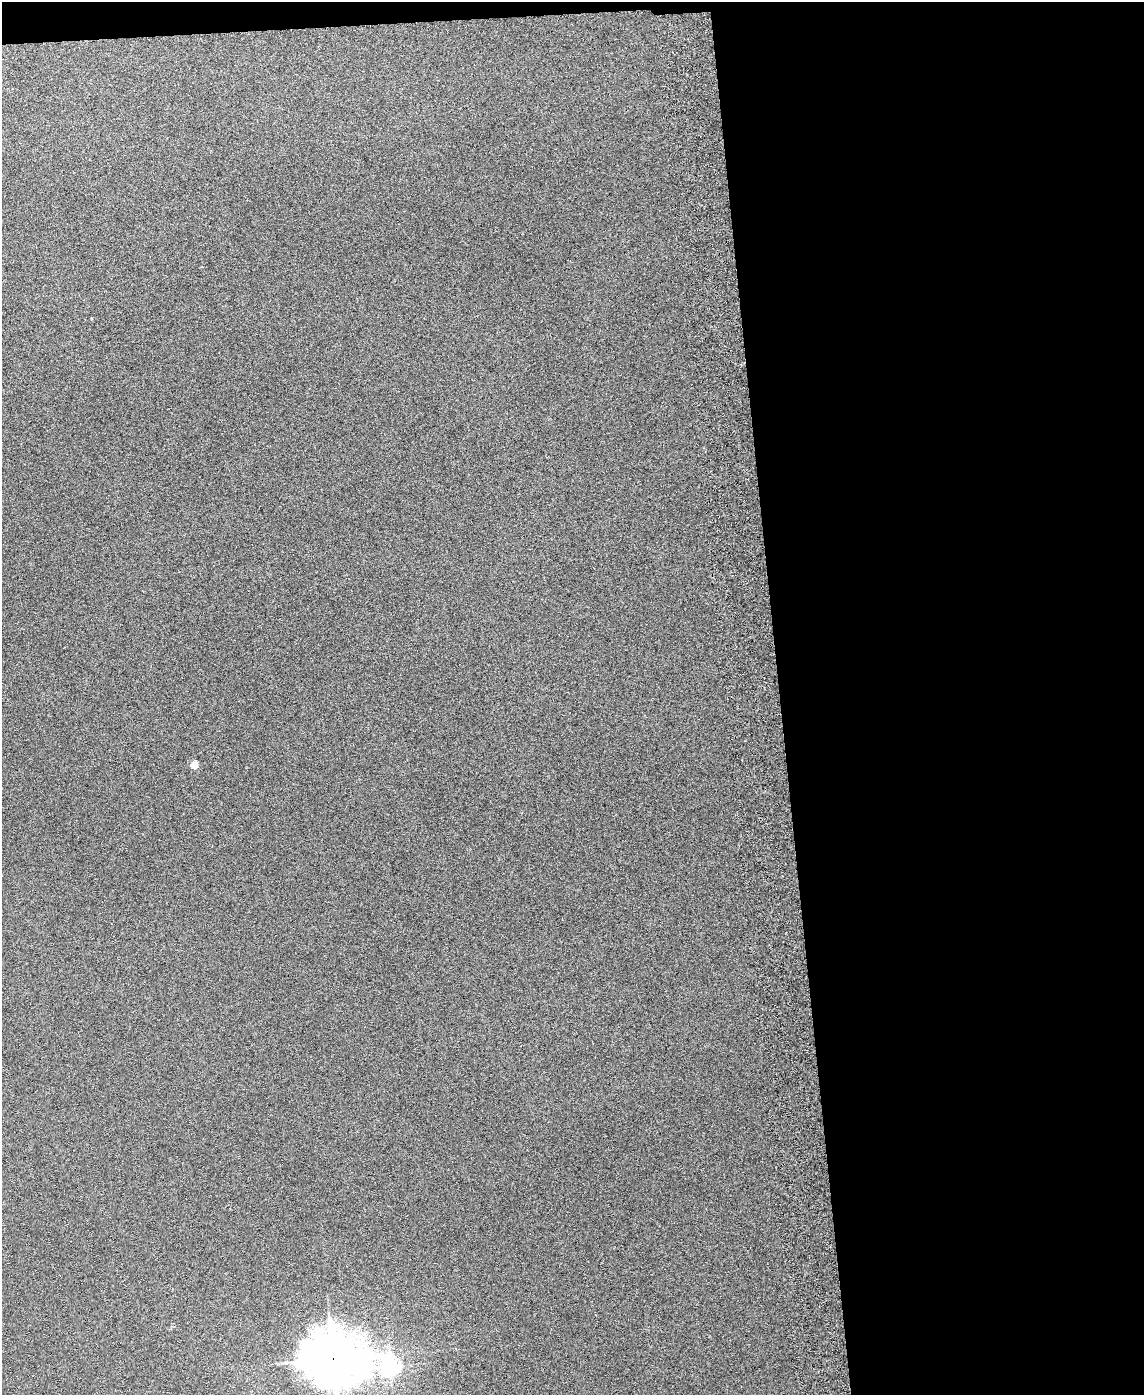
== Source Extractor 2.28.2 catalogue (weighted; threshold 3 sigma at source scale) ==
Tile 4 of 4 x 3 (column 4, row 1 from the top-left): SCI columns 3487-4628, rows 3030-4422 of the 4685 x 4565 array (HDU 1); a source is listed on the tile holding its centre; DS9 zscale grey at full resolution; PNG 1146 x 1397 px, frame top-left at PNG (2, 2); no overlay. Shown black and unused: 33% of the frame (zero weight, under 3 of 6 exposures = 3% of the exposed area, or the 3 px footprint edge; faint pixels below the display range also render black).
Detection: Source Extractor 2.28.2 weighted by HDU 2 'WHT'; one run over the whole footprint, this tile lists its part. Background 0.0497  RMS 0.0075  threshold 0.0307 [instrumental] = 3 sigma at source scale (4.09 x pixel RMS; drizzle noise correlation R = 1.36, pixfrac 0.8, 0.05/0.05 arcsec/px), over >= 5 px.
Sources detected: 3; all 3 listed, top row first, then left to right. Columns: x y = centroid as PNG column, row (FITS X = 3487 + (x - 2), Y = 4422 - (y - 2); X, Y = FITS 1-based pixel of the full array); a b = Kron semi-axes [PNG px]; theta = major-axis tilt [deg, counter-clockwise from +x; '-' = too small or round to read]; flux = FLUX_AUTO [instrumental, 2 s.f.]
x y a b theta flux
194 765 5 4 - 18
333 1359 19 16 -10 3000
390 1366 8 7 - 310
Overlapping masked pixels (flux is a lower limit): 1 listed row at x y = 333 1359
Isophote crosses this tile's border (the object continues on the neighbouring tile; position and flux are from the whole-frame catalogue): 1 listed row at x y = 333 1359